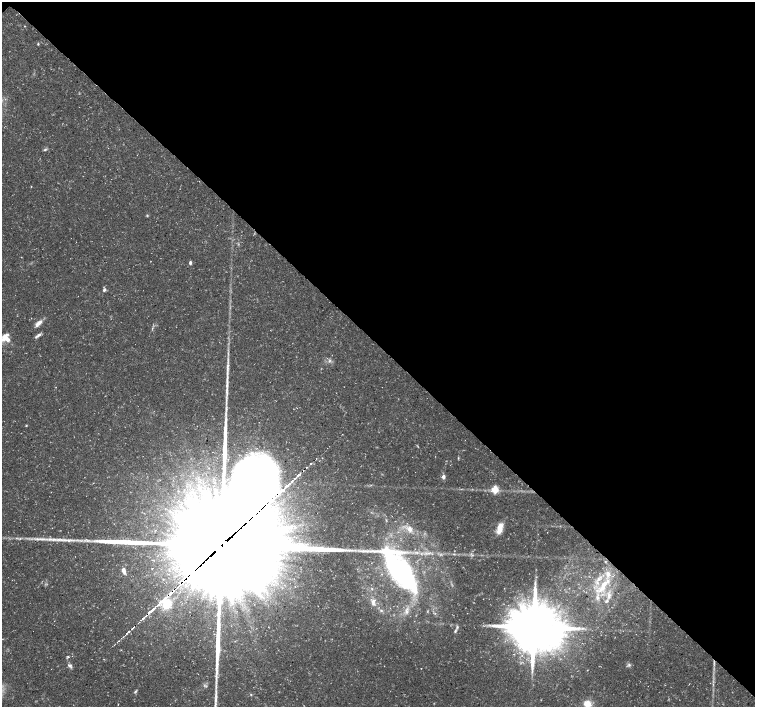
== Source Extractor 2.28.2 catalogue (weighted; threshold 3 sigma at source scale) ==
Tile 3 of 4 x 4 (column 3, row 1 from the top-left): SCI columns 3012-4516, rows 4385-5793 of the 6028 x 6015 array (HDU 1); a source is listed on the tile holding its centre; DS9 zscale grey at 2 x 2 block average (1 PNG px = mean of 2 x 2 image px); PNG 757 x 709 px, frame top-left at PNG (2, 2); no overlay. Shown black and unused: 49% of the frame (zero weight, under 3 of 5 exposures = <1% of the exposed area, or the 3 px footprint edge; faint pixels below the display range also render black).
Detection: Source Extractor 2.28.2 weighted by HDU 2 'WHT'; one run over the whole footprint, this tile lists its part. Background 0.0424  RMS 0.0026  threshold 0.0117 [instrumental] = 3 sigma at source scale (4.5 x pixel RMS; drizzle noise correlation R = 1.50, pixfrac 1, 0.0396/0.0396 arcsec/px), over >= 5 px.
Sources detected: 78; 5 too faint to see at this stretch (2 x 2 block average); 2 cosmic-ray / hot-pixel residue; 4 long thin detections or spike segments (spike, bleed or trail) — not listed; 10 inside a brighter listed object's ellipse — not listed separately; the other 57 listed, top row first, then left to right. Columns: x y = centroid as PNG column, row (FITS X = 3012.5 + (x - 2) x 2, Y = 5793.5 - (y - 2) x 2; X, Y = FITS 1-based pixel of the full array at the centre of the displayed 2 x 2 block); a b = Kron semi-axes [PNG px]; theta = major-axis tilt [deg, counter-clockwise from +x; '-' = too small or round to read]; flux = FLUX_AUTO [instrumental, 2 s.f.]
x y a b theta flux
25 26 2 2 - 0.33
38 44 3 3 - 0.58
45 150 5 3 - 0.96
31 186 3 2 - 0.27
190 263 4 3 - 1.3
104 290 5 4 - 1.3
38 323 11 5 43 3.8
152 328 4 2 - 0.46
39 335 8 4 38 1.8
4 338 16 7 51 5.9
329 361 5 4 - 1.4
26 425 3 3 - 0.47
342 434 2 2 - 0.21
458 458 3 2 - 0.44
316 459 2 2 - 0.46
311 463 2 2 - 1.1
307 467 2 2 - 0.65
443 477 4 4 - 2.5
294 479 2 2 - 1
292 481 3 2 - 1.3
287 485 2 2 - 300
494 490 3 3 - 29
278 494 3 2 - 1.5
274 498 6 2 54 2.7
500 528 13 5 74 7.5
409 529 10 7 -64 4.5
16 538 3 2 - 0.4
70 540 33 4 1 9.6
222 545 41 36 55 31000
454 554 3 2 - 0.53
605 562 3 2 - 0.47
399 570 53 20 -52 130
124 571 7 4 -73 3.4
598 579 6 5 - 2.3
180 586 4 2 - 2.6
603 586 28 8 55 14
609 596 11 5 81 3.8
373 602 11 6 -84 3.6
167 604 14 12 63 17
381 610 4 3 - 0.86
149 612 3 2 - 360
407 612 5 5 - 1.9
146 615 3 2 - 0.78
143 618 4 2 - 1.1
457 627 5 3 - 0.95
534 627 14 13 - 3900
132 628 4 2 - 1.3
583 628 5 2 - 0.94
129 631 2 2 - 0.9
126 634 3 2 - 1.3
118 641 2 2 - 0.32
68 657 4 3 - 0.69
70 665 7 5 -28 1.7
629 665 6 4 41 1.2
251 694 3 3 - 0.53
118 704 3 2 - 0.25
587 704 10 8 -14 7.1
Overlapping masked pixels (flux is a lower limit): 5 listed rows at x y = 278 494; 274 498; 222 545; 180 586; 167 604
Isophote crosses this tile's border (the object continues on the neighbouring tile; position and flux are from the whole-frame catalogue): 2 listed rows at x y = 4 338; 587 704
Diffuse or blended objects may show on this block-average render without a row.